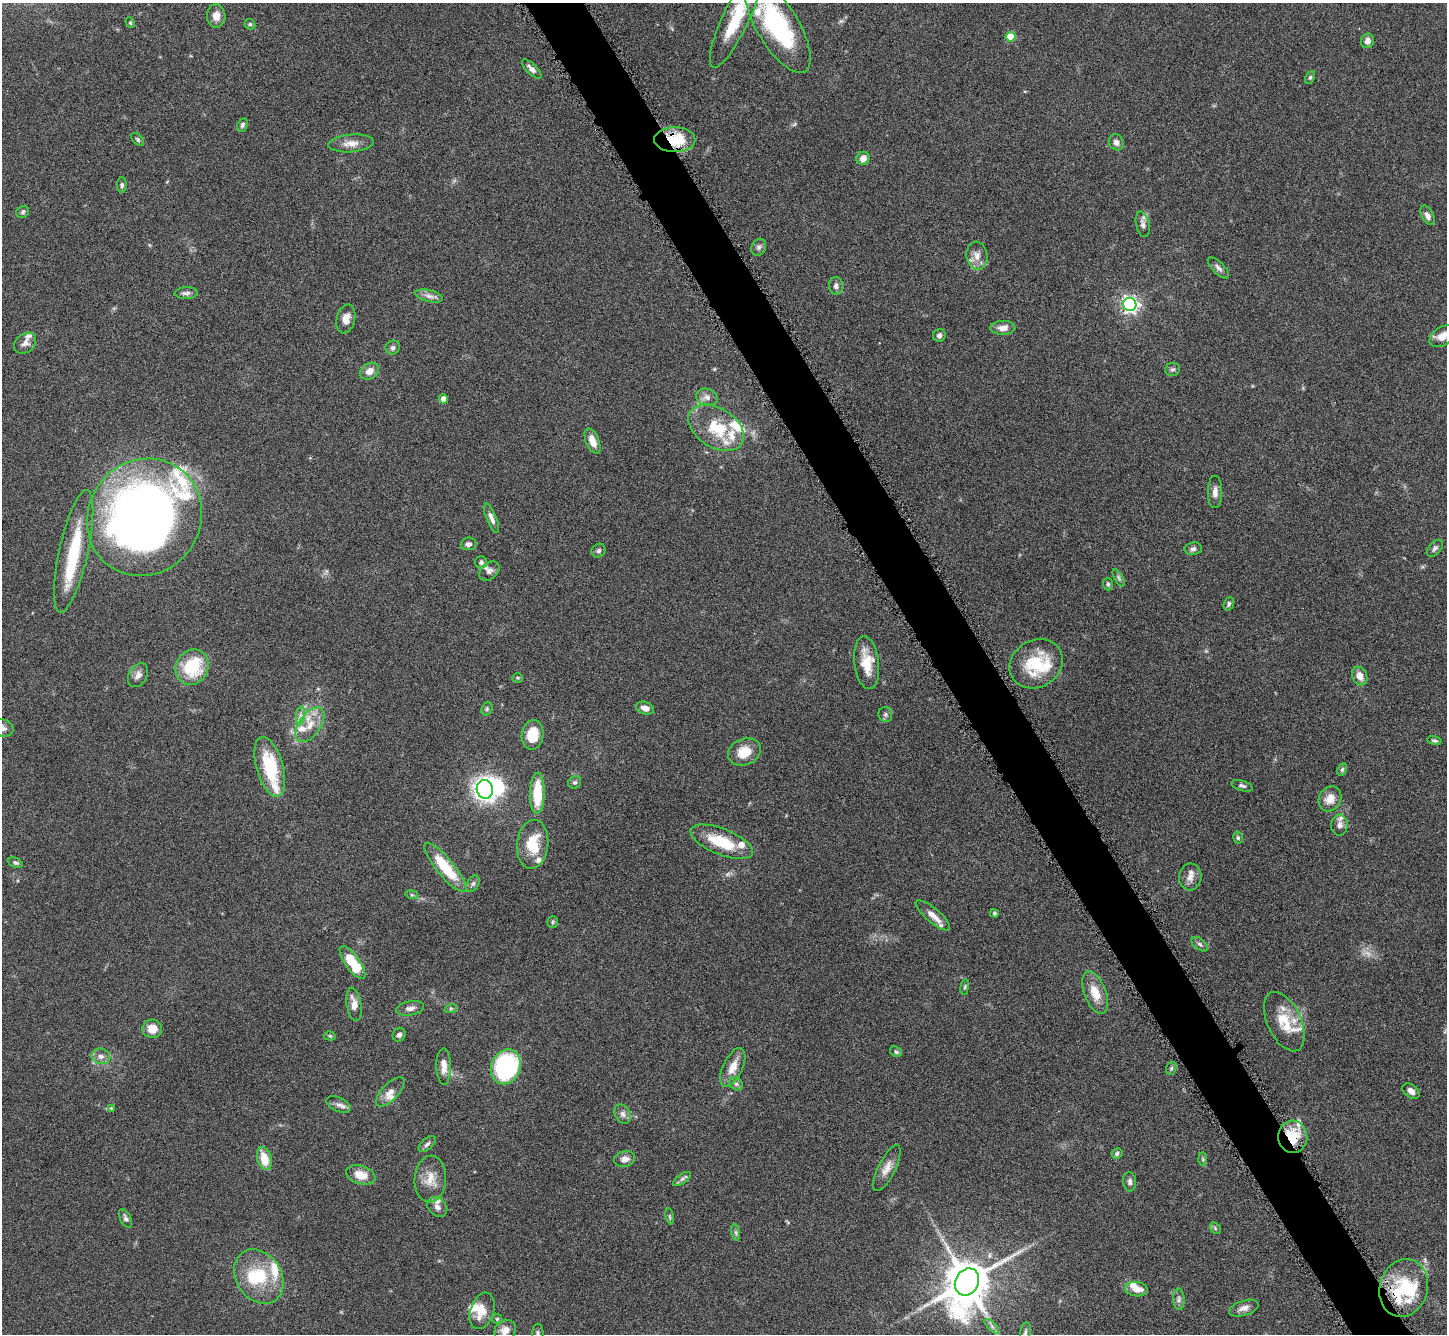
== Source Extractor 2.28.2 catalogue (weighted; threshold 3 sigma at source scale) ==
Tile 6 of 4 x 4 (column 2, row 2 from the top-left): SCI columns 1460-2904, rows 2966-4297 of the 5805 x 5795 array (HDU 1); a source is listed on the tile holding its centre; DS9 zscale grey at full resolution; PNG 1449 x 1336 px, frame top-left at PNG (2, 3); each listed source drawn as its Kron ellipse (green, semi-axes under 4 px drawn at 4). Shown black and unused: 4% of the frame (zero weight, under 8 of 16 exposures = <1% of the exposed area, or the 3 px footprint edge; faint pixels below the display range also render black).
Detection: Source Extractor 2.28.2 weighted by HDU 2 'WHT'; one run over the whole footprint, this tile lists its part. Background 0.0645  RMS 0.003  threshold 0.0124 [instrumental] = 3 sigma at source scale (4.09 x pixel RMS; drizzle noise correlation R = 1.36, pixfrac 0.8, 0.05/0.05 arcsec/px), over >= 5 px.
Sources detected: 162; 1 too faint to see at this stretch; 3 inside a brighter object's white glare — neither listed nor drawn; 22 inside a brighter listed object's ellipse — not listed separately; the other 136 listed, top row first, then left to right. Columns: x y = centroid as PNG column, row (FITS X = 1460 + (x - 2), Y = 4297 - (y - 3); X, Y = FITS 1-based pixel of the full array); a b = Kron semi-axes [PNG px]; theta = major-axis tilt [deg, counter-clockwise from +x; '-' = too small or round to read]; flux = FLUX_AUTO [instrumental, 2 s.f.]
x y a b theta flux
216 16 12 9 -87 2.6
736 18 54 13 65 14
130 23 5 4 - 0.39
250 24 6 5 - 0.4
778 26 53 21 -59 35
1010 37 5 5 - 9.2
1367 41 7 6 - 1.2
532 69 12 5 -45 1.5
1310 77 7 4 62 0.51
242 125 7 5 66 0.66
138 139 8 5 -45 0.53
675 140 20 12 0 11
1116 142 8 7 - 1.3
351 143 23 9 5 2.6
863 158 7 6 - 1.8
122 185 7 5 89 0.57
23 212 7 5 38 0.57
1427 215 10 6 -63 1.2
1143 224 13 6 -76 1.3
759 247 9 7 64 0.85
977 256 14 10 -79 2.5
1218 268 14 6 -45 1
836 286 9 7 -89 1.1
186 293 11 6 2 0.95
429 296 14 6 -14 1.5
1130 304 6 6 - 99
346 319 15 9 77 2.2
1003 328 12 7 1 2
939 335 6 6 - 0.78
1442 336 14 9 34 2.6
25 343 12 9 40 1.5
393 348 7 6 - 0.73
1172 369 7 6 - 0.68
369 371 10 7 33 2.1
707 397 11 8 -22 1.4
443 399 4 4 - 2.6
716 428 30 19 -32 12
592 441 13 6 -67 3.1
1215 492 16 7 90 1.7
144 517 60 56 54 230
492 518 16 5 -68 1.4
469 544 8 6 5 0.91
1435 548 10 6 49 0.85
1193 549 8 6 9 0.83
74 551 62 14 77 17
599 551 7 6 - 0.69
481 562 6 6 - 0.69
489 571 11 8 42 1.2
1119 578 10 4 -61 0.61
1108 584 6 5 - 0.47
1229 604 7 5 69 0.59
867 663 26 12 -83 6.6
1036 664 28 23 31 13
192 667 18 16 60 14
138 675 13 9 59 1.6
1360 676 9 7 -66 2.5
517 678 5 5 - 0.38
645 708 9 6 -19 1.7
487 709 7 5 70 0.48
885 714 8 6 -73 0.69
300 715 9 4 81 0.91
310 725 20 11 55 4.3
3 728 11 8 -17 1.3
533 735 15 11 80 6.1
1434 740 7 4 -14 0.51
744 752 17 13 23 5.2
270 767 31 13 -74 15
1342 769 7 4 64 0.49
575 782 7 6 - 0.63
1242 786 11 5 -18 0.76
485 789 9 8 - 100
537 793 20 7 89 9.6
1330 799 13 11 62 3
1340 825 10 8 85 1.4
1238 838 6 5 - 0.48
722 842 33 13 -22 10
533 844 24 15 84 7.8
15 863 8 4 -24 0.52
445 867 31 8 -50 12
1190 877 13 11 83 2
473 883 9 5 62 0.75
412 895 6 4 -17 0.46
994 913 4 4 - 0.4
933 915 21 7 -40 2.6
553 922 6 5 - 0.43
1200 944 9 5 -38 0.69
352 963 19 7 -55 11
965 987 8 4 81 0.42
1095 993 22 11 -69 5
354 1004 17 7 -81 2.8
410 1008 14 7 10 1.4
451 1008 6 4 18 0.44
1284 1022 32 17 -65 7.9
152 1029 10 9 - 3.4
399 1035 7 6 - 0.8
330 1036 6 4 -15 0.4
896 1052 6 5 - 0.48
101 1056 9 7 -14 1.4
444 1066 18 7 -89 2.8
506 1067 18 14 67 36
733 1067 21 10 64 3.7
1171 1068 7 5 71 0.54
736 1084 7 6 - 0.69
1411 1091 10 6 -39 1.5
390 1092 18 8 46 2.3
338 1105 13 7 -25 1.3
111 1108 4 4 - 0.26
623 1114 10 7 -59 1.3
1293 1137 16 14 -84 8.2
427 1144 10 5 38 0.86
1117 1153 5 5 - 0.67
264 1159 12 7 -73 5.4
625 1159 10 8 12 1.8
1203 1159 6 4 -88 0.44
887 1168 25 8 64 2.8
361 1175 15 9 -17 3.9
430 1179 23 16 86 4.6
682 1179 10 5 35 0.82
1130 1182 9 6 -82 0.98
437 1207 11 8 -44 1.8
670 1216 8 4 -81 0.4
125 1218 10 5 -64 0.83
1215 1228 6 5 - 0.44
736 1232 8 4 -81 0.63
259 1277 29 22 -55 13
967 1282 14 11 60 1200
1404 1288 29 24 73 15
1136 1289 11 7 -6 2.8
1179 1299 10 6 -87 0.96
1244 1308 15 7 17 1.8
482 1311 19 11 71 4
497 1319 5 4 - 0.37
992 1326 9 3 -45 0.71
505 1330 11 9 37 2.2
1025 1332 10 5 81 0.81
538 1333 9 5 89 0.71
Overlapping masked pixels (flux is a lower limit): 3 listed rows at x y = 675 140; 1293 1137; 1404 1288
Isophote crosses this tile's border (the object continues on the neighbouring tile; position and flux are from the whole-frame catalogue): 7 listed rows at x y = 736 18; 778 26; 1442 336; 3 728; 505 1330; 1025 1332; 538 1333